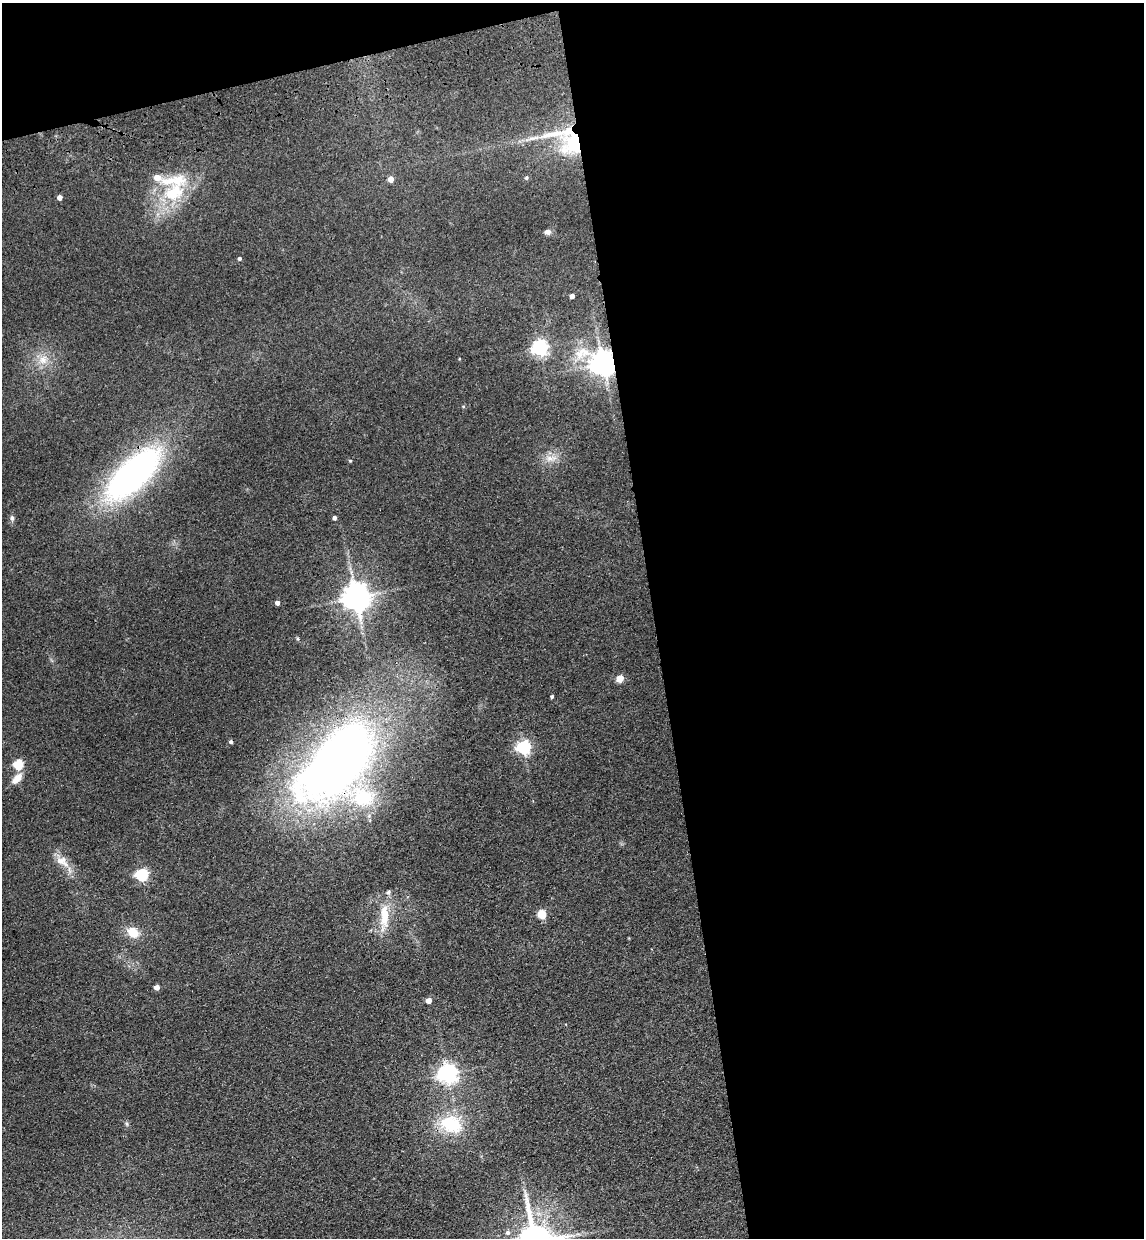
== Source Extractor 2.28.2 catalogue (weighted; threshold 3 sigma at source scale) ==
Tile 4 of 4 x 4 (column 4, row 1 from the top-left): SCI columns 3600-4741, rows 3824-5059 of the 5030 x 5177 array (HDU 1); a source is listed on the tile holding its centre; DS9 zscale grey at full resolution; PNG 1146 x 1240 px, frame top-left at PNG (2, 3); no overlay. Shown black and unused: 46% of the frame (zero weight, under 3 of 4 exposures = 6% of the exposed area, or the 3 px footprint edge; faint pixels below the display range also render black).
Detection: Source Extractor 2.28.2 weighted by HDU 2 'WHT'; one run over the whole footprint, this tile lists its part. Background 0.0889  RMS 0.0068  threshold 0.0306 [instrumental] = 3 sigma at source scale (4.5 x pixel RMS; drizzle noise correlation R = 1.50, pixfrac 1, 0.05/0.05 arcsec/px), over >= 5 px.
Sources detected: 44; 6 inside a brighter listed object's ellipse — not listed separately; the other 38 listed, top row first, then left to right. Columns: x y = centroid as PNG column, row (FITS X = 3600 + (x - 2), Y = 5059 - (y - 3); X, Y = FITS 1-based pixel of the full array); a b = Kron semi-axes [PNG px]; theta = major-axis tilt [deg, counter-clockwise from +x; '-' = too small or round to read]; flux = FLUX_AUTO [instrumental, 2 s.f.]
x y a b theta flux
575 143 36 26 36 44
157 177 9 7 -8 6.1
526 178 5 5 - 1.1
391 179 5 4 - 6.8
173 192 30 21 25 35
60 197 4 4 - 4.5
547 232 7 6 - 2.4
239 259 4 4 - 1.2
572 296 4 4 - 3.5
540 348 6 6 - 220
580 353 20 12 59 12
43 360 12 11 - 7
603 363 7 7 - 730
549 458 10 7 -15 4.1
350 461 4 4 - 0.69
133 474 61 25 44 220
12 518 7 5 90 1.6
334 518 4 4 - 1.8
356 597 8 8 - 970
277 603 4 4 - 3
620 679 5 5 - 14
552 696 3 3 - 0.98
231 742 4 4 - 1.2
524 747 6 6 - 110
337 762 101 50 46 540
18 764 6 5 - 43
17 779 16 8 47 6.3
62 861 21 12 -30 8.5
142 875 6 5 - 93
542 914 5 5 - 26
384 916 39 11 88 16
133 932 12 9 -34 11
157 987 4 4 - 4.6
429 1001 4 4 - 6.8
448 1074 7 6 - 340
127 1124 6 4 -72 0.99
451 1124 33 24 -18 33
508 1232 6 6 - 2
Overlapping masked pixels (flux is a lower limit): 4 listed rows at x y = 575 143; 603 363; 133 474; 337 762